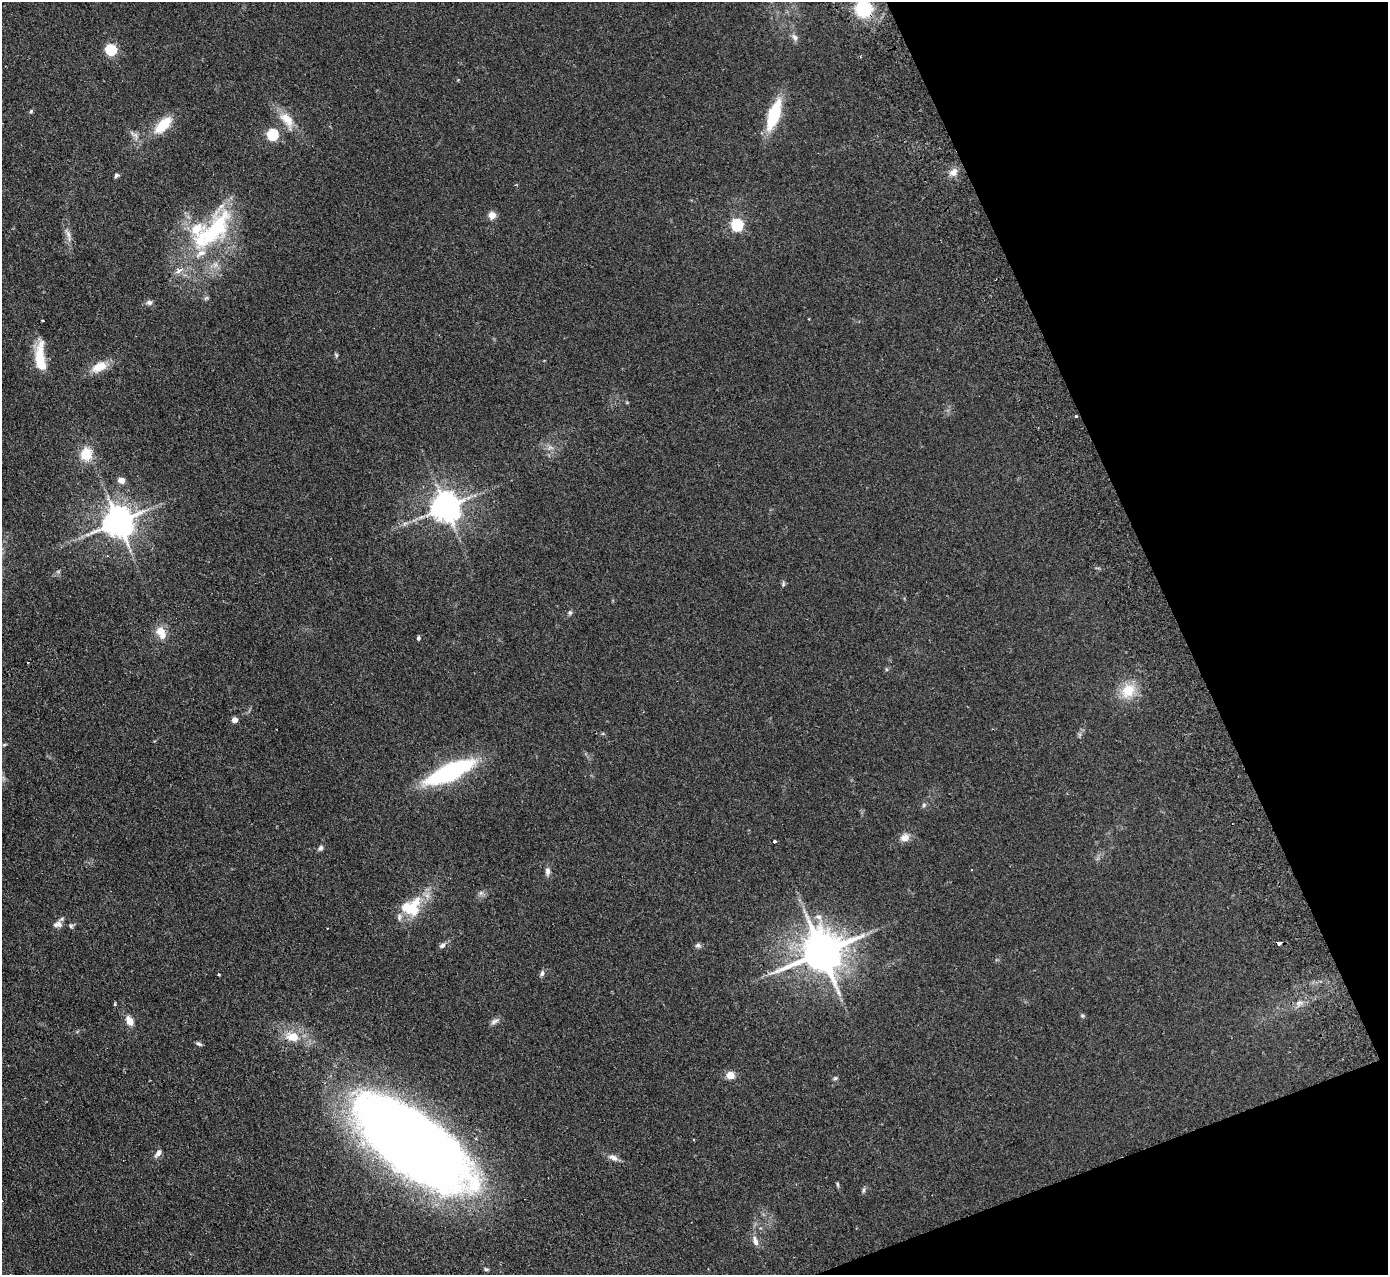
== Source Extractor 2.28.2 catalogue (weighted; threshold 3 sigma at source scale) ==
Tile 12 of 4 x 4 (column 4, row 3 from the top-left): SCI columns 4216-5601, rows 1455-2727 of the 5655 x 5585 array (HDU 1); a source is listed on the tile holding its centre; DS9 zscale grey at full resolution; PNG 1390 x 1277 px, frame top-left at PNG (2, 2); no overlay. Shown black and unused: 19% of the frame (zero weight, under 2 of 3 exposures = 3% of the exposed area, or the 3 px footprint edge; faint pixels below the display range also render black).
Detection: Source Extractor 2.28.2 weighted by HDU 2 'WHT'; one run over the whole footprint, this tile lists its part. Background 0.145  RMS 0.01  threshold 0.0452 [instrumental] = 3 sigma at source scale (4.5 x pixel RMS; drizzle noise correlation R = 1.50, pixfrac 1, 0.05/0.05 arcsec/px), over >= 5 px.
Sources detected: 76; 2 cosmic-ray / hot-pixel residue — not listed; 9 inside a brighter listed object's ellipse — not listed separately; the other 65 listed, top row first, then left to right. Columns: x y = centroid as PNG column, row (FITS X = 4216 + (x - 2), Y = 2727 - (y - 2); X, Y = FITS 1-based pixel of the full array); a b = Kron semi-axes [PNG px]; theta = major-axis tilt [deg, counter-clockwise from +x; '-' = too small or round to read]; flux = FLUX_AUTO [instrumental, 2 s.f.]
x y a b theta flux
863 9 13 12 - 59
795 37 11 7 -64 3.9
111 49 5 5 - 86
31 111 6 4 46 1.3
774 115 28 10 72 58
287 120 27 13 -58 18
163 125 23 11 45 25
272 134 6 6 - 85
953 172 11 9 49 6.6
116 175 5 5 - 2
492 215 5 4 - 19
737 224 6 5 - 130
214 230 66 28 54 110
68 235 19 5 -79 5.6
206 298 7 4 44 1.6
149 302 9 7 13 3
336 355 6 5 - 1.4
39 356 37 12 86 25
99 367 21 11 24 16
1076 416 3 3 - 3.5
550 447 7 5 1 2.7
86 454 15 13 82 20
121 480 7 6 - 6.3
445 507 8 8 - 1500
118 522 9 9 - 1800
405 523 7 4 19 2.2
783 584 8 5 73 1.7
570 613 7 5 70 1.9
161 631 14 11 9 11
418 638 5 4 - 1.7
886 669 5 3 - 1
1128 690 21 17 53 23
234 720 4 4 - 10
4 745 6 4 19 1.3
450 772 38 12 25 180
924 805 6 5 - 1.8
905 837 12 10 22 6.7
775 842 3 3 - 6.3
321 848 8 6 66 2.7
548 871 12 7 87 3.8
411 909 32 18 57 34
59 924 9 8 - 4.6
71 926 7 5 -64 1.8
327 928 3 2 - 1.1
1279 943 4 4 - 8.1
442 945 8 6 34 3
698 945 8 6 15 2.3
822 952 13 11 28 3600
542 973 7 6 - 2.6
219 975 3 3 - 1.5
1299 1003 8 5 44 2.9
1082 1016 6 4 -1 1.3
130 1021 12 8 -58 8.3
494 1021 14 6 26 3.5
293 1037 15 11 -14 17
199 1044 8 4 -28 2
730 1075 7 7 - 11
835 1078 6 5 - 1.5
412 1143 101 40 -37 1900
158 1153 11 6 54 4.4
613 1157 15 8 -23 5.1
837 1184 7 3 -71 1.3
863 1190 7 4 71 1.8
755 1241 14 7 -74 5.5
486 1269 6 4 -13 1.4
Overlapping masked pixels (flux is a lower limit): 2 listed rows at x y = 863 9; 1076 416
Isophote crosses this tile's border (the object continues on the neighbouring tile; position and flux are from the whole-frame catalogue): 1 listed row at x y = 863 9